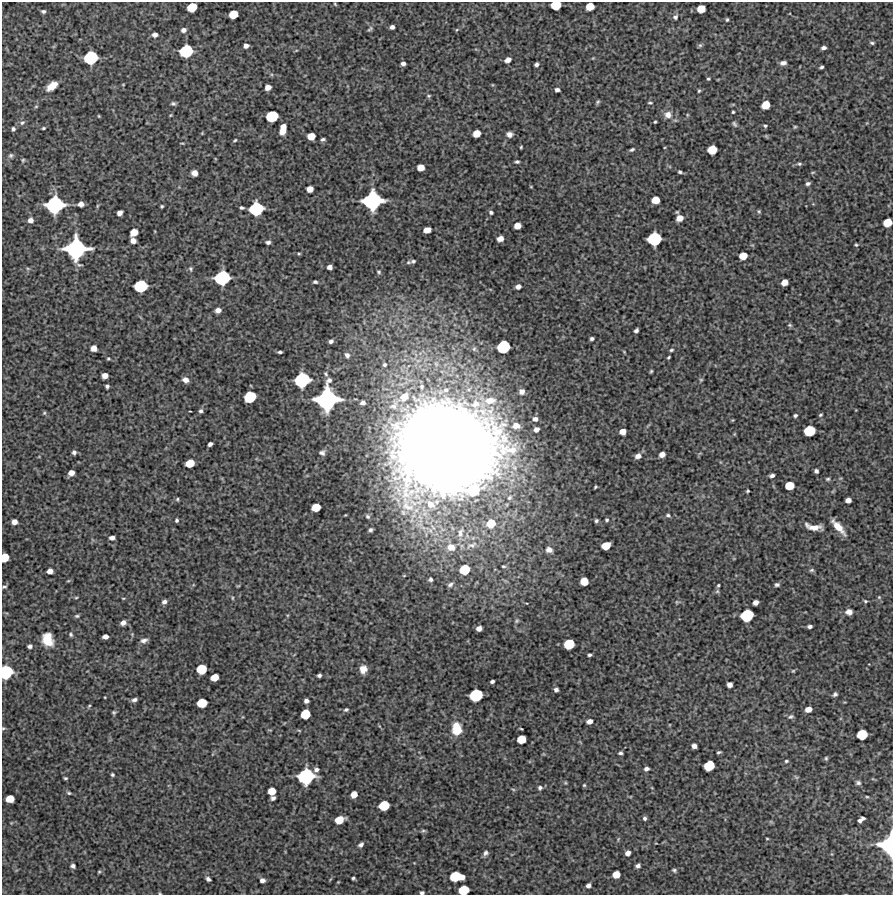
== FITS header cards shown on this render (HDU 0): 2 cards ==
NAXIS1  =                  891 /Length X axis
NAXIS2  =                  893 /Length Y axis

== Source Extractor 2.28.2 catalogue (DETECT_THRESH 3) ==
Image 891 x 893 px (HDU 0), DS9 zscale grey, 1 PNG px = 1 image px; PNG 895 x 897 px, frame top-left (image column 1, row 893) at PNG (2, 2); no overlay
Background 5990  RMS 340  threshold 1010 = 3 sigma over >= 5 px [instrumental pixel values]
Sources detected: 294; all 294 listed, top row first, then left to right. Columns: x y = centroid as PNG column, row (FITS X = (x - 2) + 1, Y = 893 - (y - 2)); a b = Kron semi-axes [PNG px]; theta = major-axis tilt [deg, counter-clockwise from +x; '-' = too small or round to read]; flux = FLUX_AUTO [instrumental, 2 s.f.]
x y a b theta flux
335 4 5 3 - 2.3e+04
556 5 8 6 11 5.1e+05
590 6 7 6 - 3.1e+05
192 7 8 6 27 4.6e+05
701 9 7 6 - 3.2e+05
43 11 4 3 - 4.5e+04
233 14 7 6 - 3.8e+05
675 17 7 6 - 5.8e+04
727 20 4 3 - 2.9e+04
392 27 4 4 - 7.8e+04
370 29 9 5 44 4.5e+04
183 30 6 5 - 8.0e+04
456 30 5 3 - 2.1e+04
155 35 5 4 - 9.0e+04
872 43 6 4 -11 3.6e+04
700 45 6 5 - 3.5e+04
246 46 5 4 - 8.9e+04
823 48 5 3 - 6.7e+04
186 51 10 9 - 9.9e+05
90 58 10 9 - 1.1e+06
508 60 6 4 26 1.3e+05
403 63 4 4 - 7.4e+04
783 63 7 5 7 8.8e+04
536 64 4 4 - 6.1e+04
821 67 4 3 - 4.1e+04
708 79 3 2 - 2.6e+04
123 84 4 2 - 1.6e+04
52 86 11 6 38 2.7e+05
268 87 5 5 - 1.5e+05
557 90 5 4 - 6.5e+04
699 91 4 3 - 2.9e+04
429 96 5 4 - 2.9e+04
598 102 6 5 - 3.4e+04
650 103 5 3 - 2.8e+04
173 104 6 5 - 4.6e+04
766 105 7 6 - 3.5e+05
36 106 5 3 - 2.2e+04
733 112 3 3 - 2.5e+04
171 115 5 3 - 2.2e+04
668 115 10 10 - 1.7e+05
687 115 6 3 72 2.3e+04
99 116 3 3 - 1.9e+04
272 116 9 8 - 7.7e+05
655 122 3 2 - 2.5e+04
22 123 8 5 46 5.3e+04
734 124 9 5 -57 4.6e+04
765 126 5 4 - 3.3e+04
283 127 5 4 - 1.3e+05
795 127 5 4 - 2.6e+04
43 128 3 2 - 2.7e+04
13 129 5 4 - 4.6e+04
282 131 6 5 - 2.0e+05
202 133 4 4 - 1.8e+04
476 134 6 6 - 2.5e+05
509 134 6 5 - 1.0e+05
311 136 6 6 - 2.7e+05
766 136 6 4 -45 2.5e+04
323 139 4 3 - 4.3e+04
235 140 5 3 - 2.6e+04
182 143 4 3 - 1.9e+04
521 147 3 3 - 2.2e+04
632 149 7 4 27 4.1e+04
712 150 7 6 - 4.2e+05
11 155 7 6 - 4.6e+04
23 160 5 4 - 2.7e+04
517 162 4 3 - 3.9e+04
799 164 6 4 1 4.0e+04
421 167 6 5 - 2.1e+05
680 172 4 3 - 3.8e+04
813 172 5 3 - 2.4e+04
194 173 5 5 - 1.5e+05
808 183 5 4 - 5.3e+04
531 187 5 3 - 1.6e+04
310 189 5 5 - 1.8e+05
655 200 6 6 - 2.9e+05
372 201 15 13 17 2.1e+06
81 204 5 5 - 1.1e+05
55 205 14 12 19 1.8e+06
97 206 6 3 72 2.6e+04
162 206 3 3 - 2.8e+04
242 208 4 3 - 4.1e+04
256 209 10 9 - 1.1e+06
759 211 5 4 - 2.9e+04
491 212 5 4 - 4.0e+04
119 213 5 4 - 1.1e+05
679 218 6 5 - 1.9e+05
30 220 6 5 - 9.6e+04
887 222 7 6 - 3.6e+05
517 226 6 5 - 2.0e+05
427 230 6 5 - 2.0e+05
134 232 7 5 37 2.5e+05
500 239 5 5 - 1.5e+05
654 239 10 9 - 1.1e+06
133 241 5 5 - 1.3e+05
268 242 4 3 - 6.2e+04
856 245 4 3 - 2.6e+04
76 249 16 15 - 2.5e+06
299 254 5 3 - 2.4e+04
743 256 6 5 - 2.9e+05
413 261 7 6 - 5.9e+04
330 267 5 4 - 1.0e+05
191 269 7 6 - 4.2e+04
379 272 5 4 - 3.2e+04
222 278 11 10 - 1.3e+06
315 282 4 3 - 4.1e+04
784 282 6 5 - 1.8e+05
140 286 10 8 11 9.3e+05
518 286 5 4 - 1.0e+05
218 310 5 5 - 1.0e+05
837 320 6 3 -19 2.4e+04
790 325 6 5 - 3.5e+04
636 330 5 3 - 6.1e+04
592 339 4 3 - 4.5e+04
331 341 5 4 - 6.4e+04
503 347 10 8 36 9.5e+05
94 348 5 5 - 1.6e+05
474 349 7 6 - 5.1e+04
671 350 4 3 - 3.1e+04
280 352 4 3 - 4.4e+04
347 355 8 6 -59 9.3e+04
668 357 4 2 - 2.5e+04
108 359 4 3 - 2.5e+04
385 365 6 5 - 5.0e+04
651 371 3 3 - 2.7e+04
326 374 7 4 -67 3.7e+04
105 376 5 5 - 1.4e+05
185 380 6 5 - 1.1e+05
302 380 11 10 - 1.4e+06
701 380 5 4 - 2.6e+04
107 386 4 4 - 4.6e+04
422 387 8 6 90 7.0e+04
446 390 10 7 19 1.3e+05
522 391 5 5 - 8.7e+04
250 397 9 8 - 7.6e+05
404 397 13 9 38 3.7e+05
327 399 18 16 73 2.8e+06
490 401 18 11 5 3.5e+05
363 403 5 4 - 8.6e+04
394 405 21 12 55 4.0e+05
201 411 5 5 - 5.4e+04
44 413 5 5 - 2.8e+04
795 415 4 3 - 4.1e+04
820 415 4 3 - 3.0e+04
535 419 5 5 - 7.8e+04
516 426 10 8 -6 1.5e+05
536 429 5 4 - 9.7e+04
809 431 8 7 - 6.6e+05
623 432 5 5 - 1.7e+05
734 434 5 3 - 2.0e+04
210 444 4 4 - 6.9e+04
446 448 96 80 2 5.2e+07
74 452 4 4 - 5.7e+04
322 453 6 5 - 6.3e+04
662 454 5 4 - 1.4e+05
638 456 7 6 - 1.1e+05
190 463 7 6 - 3.7e+05
816 471 4 4 - 5.9e+04
71 473 5 5 - 1.4e+05
772 476 5 3 - 6.5e+04
828 479 6 4 2 3.3e+04
789 486 7 6 - 3.9e+05
595 487 4 3 - 2.6e+04
473 490 13 11 16 8.0e+05
748 491 3 2 - 2.6e+04
509 498 9 6 44 8.0e+04
177 499 5 4 - 3.0e+04
848 500 5 4 - 1.3e+05
430 504 17 11 -35 5.0e+05
316 507 7 6 - 3.5e+05
668 515 6 5 - 4.1e+04
368 517 6 4 -44 4.4e+04
176 520 4 3 - 3.9e+04
607 520 5 4 - 3.3e+04
596 521 4 4 - 4.3e+04
14 522 5 5 - 1.2e+05
491 523 10 9 - 4.4e+05
813 527 18 6 -9 2.2e+05
838 527 16 5 -48 3.1e+05
371 530 4 3 - 4.9e+04
460 533 17 10 73 2.7e+05
112 538 5 4 - 8.7e+04
471 545 20 9 22 2.6e+05
606 546 7 6 - 3.4e+05
451 547 11 9 -6 2.9e+05
549 550 6 5 - 1.2e+05
5 557 7 6 - 3.6e+05
503 566 6 4 -12 3.1e+04
465 570 9 8 - 5.2e+05
812 570 7 5 14 3.7e+04
50 571 5 5 - 1.3e+05
430 579 5 5 - 5.1e+04
68 581 5 3 - 2.2e+04
584 581 6 6 - 3.1e+05
450 584 8 5 28 6.7e+04
718 585 3 3 - 2.7e+04
777 585 4 4 - 4.6e+04
238 586 6 3 18 1.9e+04
4 587 5 3 - 3.4e+04
717 591 6 5 - 3.7e+04
879 597 5 4 - 2.6e+04
76 598 5 3 - 2.2e+04
123 598 5 3 - 1.8e+04
232 598 5 3 - 2.2e+04
865 601 4 3 - 2.7e+04
164 602 5 5 - 7.7e+04
677 602 5 5 - 2.6e+04
755 602 5 4 - 1.1e+05
849 612 7 6 - 1.2e+05
747 615 9 8 - 8.9e+05
77 616 6 4 2 3.5e+04
517 621 6 5 - 3.8e+04
123 623 6 4 34 1.1e+05
810 626 4 3 - 5.9e+04
479 628 5 4 - 1.2e+05
71 635 5 5 - 3.9e+04
105 637 5 4 - 1.1e+05
47 639 13 10 -69 4.2e+05
144 640 8 5 13 8.2e+04
569 644 8 7 - 5.6e+05
30 646 4 4 - 6.7e+04
589 655 4 3 - 3.9e+04
201 669 8 7 - 5.1e+05
363 669 7 6 - 2.0e+05
793 671 5 4 - 2.4e+04
6 672 10 9 - 1.0e+06
319 675 4 3 - 4.9e+04
214 677 7 5 26 2.8e+05
492 681 4 3 - 5.3e+04
729 685 5 5 - 1.0e+05
556 690 4 4 - 5.7e+04
835 694 5 4 - 5.2e+04
476 695 10 8 26 9.1e+05
134 700 5 3 - 6.2e+04
306 701 4 4 - 7.6e+04
202 703 7 6 - 4.7e+05
89 706 6 3 45 2.5e+04
808 709 6 5 - 1.5e+05
346 710 6 4 17 4.1e+04
114 712 4 3 - 3.1e+04
305 714 7 7 - 4.6e+05
791 717 8 5 17 5.0e+04
589 721 6 5 - 1.1e+05
3 728 5 4 - 2.7e+04
457 729 12 9 -86 4.8e+05
521 729 3 2 - 2.1e+04
299 730 6 3 -20 2.2e+04
862 735 8 7 - 5.8e+05
521 739 7 6 - 3.4e+05
694 746 5 4 - 9.7e+04
719 752 4 3 - 3.4e+04
620 753 4 3 - 4.3e+04
826 758 5 4 - 3.2e+04
786 761 5 3 - 3.2e+04
709 766 8 7 - 5.5e+05
646 769 5 4 - 7.0e+04
316 770 6 5 - 7.0e+04
112 775 4 3 - 3.4e+04
306 776 12 11 - 1.5e+06
796 777 7 4 -37 3.4e+04
65 778 4 3 - 3.0e+04
858 783 6 5 - 5.0e+04
584 785 4 4 - 2.5e+04
540 788 6 5 - 5.2e+04
513 789 6 3 -20 2.5e+04
272 791 6 6 - 2.8e+05
69 793 6 4 -11 3.5e+04
354 794 6 5 - 2.0e+05
867 797 5 3 - 2.1e+04
273 798 4 4 - 6.6e+04
10 799 7 6 - 3.0e+05
384 805 8 7 - 5.3e+05
645 818 5 4 - 4.7e+04
339 820 8 6 22 3.4e+05
861 820 7 4 36 1.1e+05
423 831 7 5 -6 3.4e+04
767 839 4 2 - 1.9e+04
361 845 6 4 40 6.7e+04
888 845 16 12 89 1.6e+06
486 853 7 5 59 6.2e+04
628 853 5 4 - 1.1e+05
73 866 5 4 - 6.2e+04
638 866 5 4 - 6.7e+04
674 870 4 4 - 3.7e+04
99 872 4 4 - 2.5e+04
616 875 6 6 - 2.4e+05
457 876 12 7 -1 7.7e+05
353 878 3 3 - 3.3e+04
208 879 5 4 - 5.6e+04
262 880 5 4 - 8.1e+04
338 882 2 2 - 1.6e+04
588 885 5 4 - 6.9e+04
464 890 8 7 - 5.3e+05
422 893 4 3 - 4.7e+04
160 894 4 3 - 1.9e+04
At the frame edge (FLAGS 8, measured only in part): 10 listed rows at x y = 556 5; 887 222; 5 557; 4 587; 6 672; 3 728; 888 845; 464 890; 422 893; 160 894